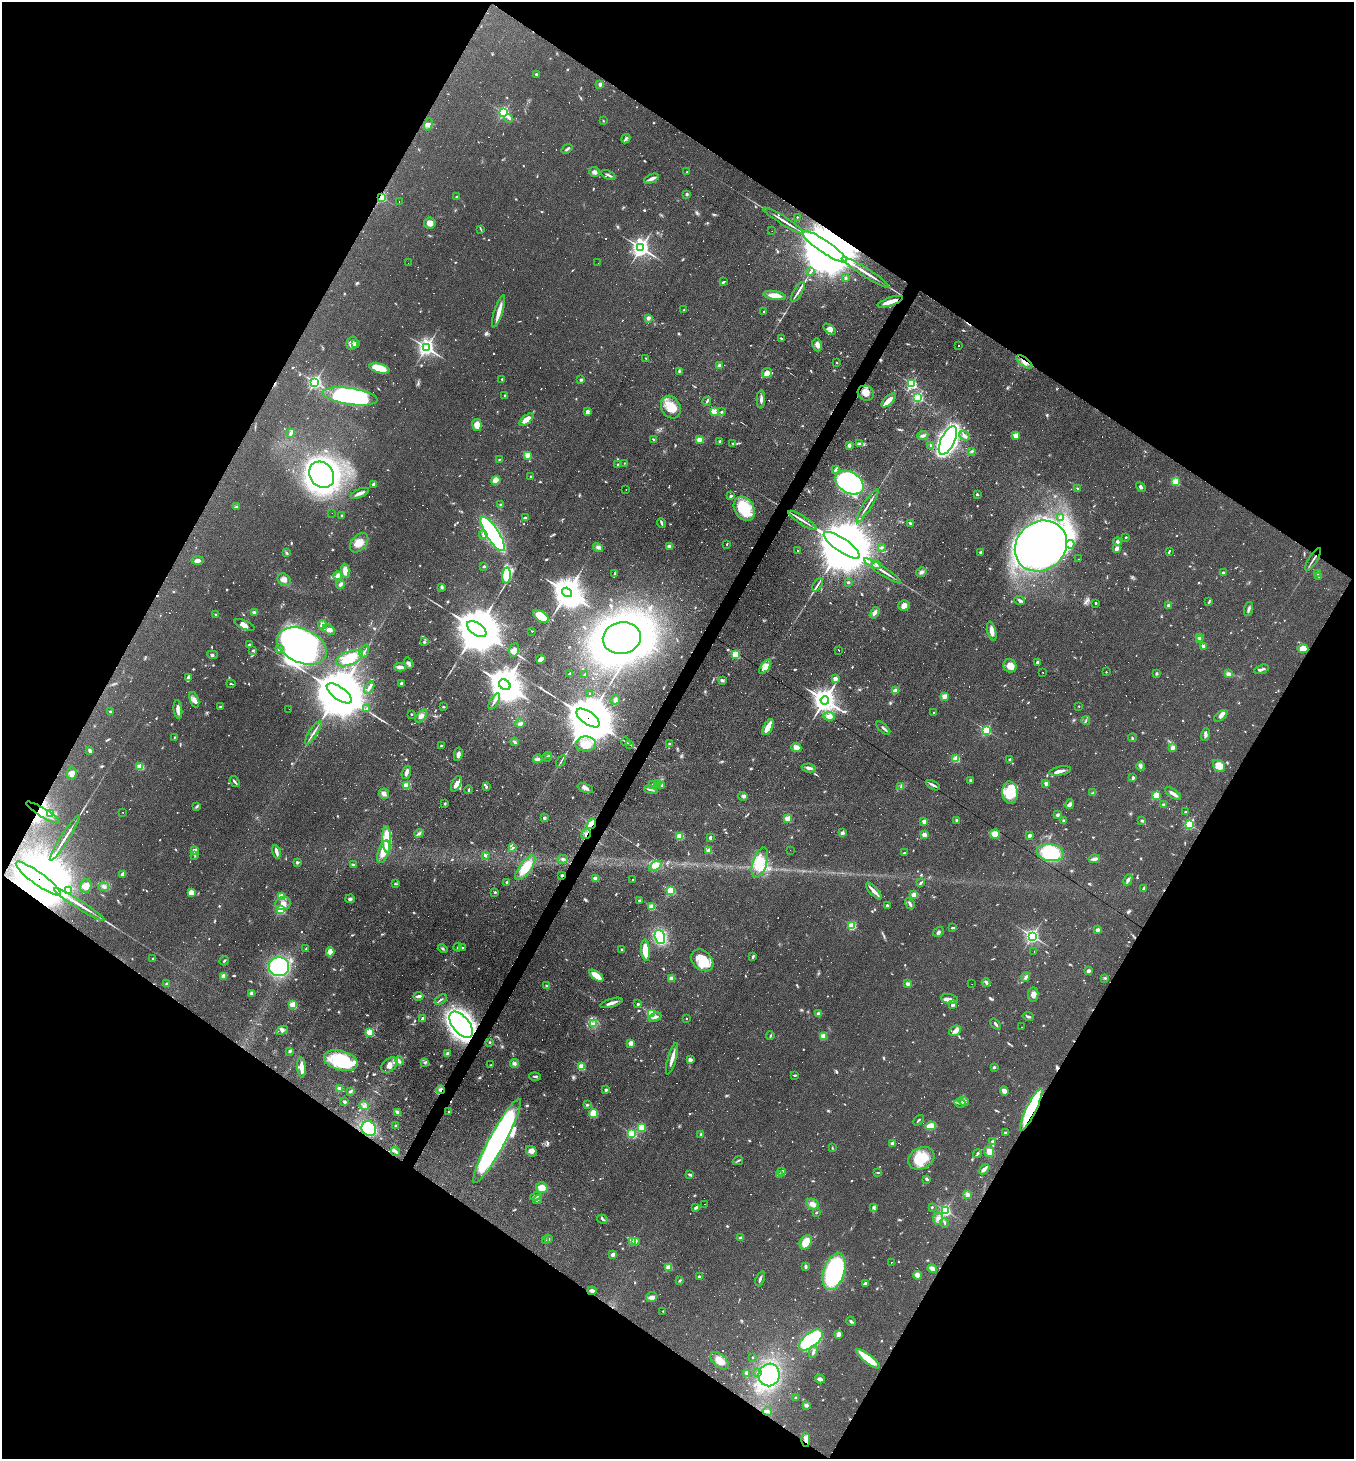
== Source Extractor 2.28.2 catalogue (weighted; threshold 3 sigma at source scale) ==
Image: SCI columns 285-5689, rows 1-5825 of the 5834 x 5825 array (HDU 1 of 3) = the unmasked area's bounding box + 8 px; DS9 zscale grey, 4 x 4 block average (1 PNG px = mean of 4 x 4 image px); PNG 1356 x 1461 px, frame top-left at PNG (2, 2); each listed source drawn as its Kron ellipse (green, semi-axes under 4 px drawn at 4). Shown black and unused: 48% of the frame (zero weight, under 5 of 9 exposures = <1% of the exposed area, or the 3 px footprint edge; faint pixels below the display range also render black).
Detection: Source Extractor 2.28.2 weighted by HDU 2 'WHT'. Background 0.104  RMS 0.0049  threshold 0.0201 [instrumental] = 3 sigma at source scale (4.09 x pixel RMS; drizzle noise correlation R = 1.36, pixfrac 0.8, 0.05/0.05 arcsec/px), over >= 5 px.
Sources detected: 1577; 65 too faint to see at this stretch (4 x 4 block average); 13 inside a brighter object's white glare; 407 cosmic-ray / hot-pixel residue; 2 long thin detections or spike segments (spike, bleed or trail) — neither listed nor drawn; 23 coinciding with a brighter row at this scale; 63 inside a brighter listed object's ellipse — not listed separately; of the other 1004, all 500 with FLUX_AUTO >= 2.66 (the completeness limit of this list) listed and drawn (504 fainter detections not listed), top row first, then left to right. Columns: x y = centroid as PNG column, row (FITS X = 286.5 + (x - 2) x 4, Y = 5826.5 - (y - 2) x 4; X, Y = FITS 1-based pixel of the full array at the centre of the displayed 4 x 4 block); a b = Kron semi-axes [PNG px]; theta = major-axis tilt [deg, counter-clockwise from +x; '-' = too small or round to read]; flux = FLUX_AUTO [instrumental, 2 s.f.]
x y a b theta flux
536 74 3 2 - 3.7
600 84 2 2 - 42
504 113 2 2 - 500
509 118 4 2 - 4.8
603 121 2 2 - 2.9
428 124 6 4 72 9.4
626 139 5 2 - 5.6
567 149 6 2 38 5.8
594 172 5 5 - 9.1
687 172 2 2 - 2.9
608 175 8 2 -25 7.4
651 179 8 3 22 13
687 194 3 2 - 4
456 196 2 2 - 5.4
381 197 2 2 - 370
399 201 2 2 - 4.4
797 217 2 2 - 3.4
783 221 23 2 -32 19
430 223 5 5 - 16
481 229 4 2 - 2.7
772 231 2 2 - 7.1
824 247 26 6 -34 69000
641 248 3 3 - 1600
408 263 2 2 - 4
598 263 2 2 - 11
810 272 4 2 - 3.6
865 272 28 2 -32 24
845 278 2 2 - 17
723 282 3 2 - 4.8
798 292 11 2 59 10
775 296 11 4 -8 33
890 302 13 3 19 38
684 310 2 2 - 3.6
499 311 17 3 72 27
764 312 2 2 - 6.2
648 318 2 2 - 44
830 329 7 3 -34 14
781 338 3 2 - 4.1
352 343 7 5 74 16
356 343 2 2 - 21
817 345 6 4 -79 13
958 346 2 2 - 32
426 348 3 3 - 1300
646 358 3 2 - 2.8
1024 362 9 3 -37 15
836 363 2 2 - 2.8
719 366 2 2 - 46
379 368 10 4 -14 76
679 371 3 2 - 3.1
767 373 5 5 - 17
502 379 2 2 - 4.9
581 380 2 2 - 17
315 382 2 2 - 870
912 384 2 2 - 480
866 393 8 7 - 25
505 395 2 2 - 11
350 396 27 8 -8 430
918 398 2 2 - 440
761 399 9 2 88 11
888 400 9 3 44 31
707 401 4 2 - 3.7
671 407 12 9 -64 53
587 412 2 2 - 42
714 412 2 2 - 97
721 412 3 2 - 2.7
526 420 8 3 40 29
477 425 6 4 -83 36
291 433 4 3 - 7.5
923 435 5 3 - 6.5
1016 435 2 2 - 93
964 436 6 3 -37 12
654 439 3 2 - 3.2
699 440 3 2 - 21
948 440 15 6 64 1700
720 441 3 2 - 3.3
733 443 4 3 - 3.5
860 443 3 2 - 3.7
849 445 2 2 - 32
931 446 3 2 - 5.8
972 451 3 2 - 3.5
527 455 2 2 - 93
499 459 2 2 - 2.8
624 463 2 2 - 3.2
618 464 2 2 - 11
835 470 4 2 - 6.1
322 475 14 11 -53 1100
531 476 2 2 - 7.2
496 480 4 4 - 36
1176 482 2 2 - 200
849 483 15 10 -31 590
373 485 3 3 - 7.6
1141 487 5 3 - 5.3
1078 489 3 2 - 3
626 490 2 2 - 4.6
360 493 10 3 22 13
977 494 2 2 - 13
731 496 3 2 - 5
501 505 3 2 - 5
867 506 19 2 58 12
236 507 4 2 - 3.7
744 509 13 9 -59 110
332 513 2 2 - 3.3
342 516 3 2 - 2.7
525 518 3 2 - 4.7
1061 518 3 3 - 7.4
803 520 16 2 -32 13
662 523 5 3 - 4.6
910 523 3 2 - 4.7
493 534 20 6 -57 540
483 535 4 3 - 5.9
1126 537 2 2 - 9.1
1117 541 4 4 - 6.5
359 543 11 7 49 33
727 544 2 2 - 3.8
1070 544 4 2 - 5.7
842 545 21 6 -35 57000
669 546 3 2 - 9.4
1041 546 27 24 40 2100
598 547 5 3 - 7.7
881 548 3 2 - 4.1
1117 549 3 2 - 16
798 551 2 2 - 3.2
1169 551 4 2 - 3.3
980 552 2 2 - 17
286 553 4 3 - 3.8
1078 559 2 2 - 3.1
1313 559 13 2 58 8
197 561 6 3 4 13
876 564 5 2 - 4.5
484 566 3 2 - 6.3
345 571 7 4 -87 19
883 571 22 2 -33 18
921 572 5 4 - 8.6
615 573 3 2 - 3.1
1223 573 3 3 - 5
1318 573 2 2 - 27
338 575 4 3 - 16
507 575 8 3 84 190
1318 576 4 2 - 2.7
284 580 7 5 -42 14
848 582 2 2 - 3.7
340 584 4 3 - 8.2
818 585 7 2 61 7.4
442 588 3 2 - 3.3
567 592 5 4 - 5800
1020 601 5 3 - 6.8
1209 602 4 2 - 2.8
1096 603 2 2 - 3.1
904 605 5 5 - 15
1169 605 2 2 - 32
1249 609 7 3 73 7.5
254 612 3 3 - 8.9
875 613 6 4 58 9.5
215 614 2 2 - 6.5
541 616 9 5 -33 68
322 624 4 4 - 14
245 625 11 4 -23 19
477 629 11 6 -35 25000
329 630 7 3 -34 9.3
532 631 2 2 - 3.7
992 631 10 4 -75 18
1199 637 3 3 - 9
622 638 19 15 9 2200
1200 640 3 3 - 3.7
424 642 3 2 - 3.8
249 645 3 3 - 3.1
302 646 26 16 -23 1600
1203 646 2 2 - 7.9
279 649 2 2 - 27
1303 649 5 4 - 26
253 650 3 2 - 3
514 650 7 4 74 10
839 650 2 2 - 4
364 652 6 2 61 5.2
212 655 5 3 - 5.2
736 655 2 2 - 240
349 658 14 6 22 90
541 659 4 3 - 22
1038 662 4 3 - 4
409 663 6 3 -58 7.1
1010 666 7 6 - 26
400 667 6 3 0 17
765 667 8 3 55 14
1262 669 8 2 19 7.3
1043 672 2 2 - 4.8
1106 672 2 2 - 3.2
570 674 3 2 - 4.8
585 674 3 2 - 4.9
1156 674 3 2 - 4.7
1229 674 4 3 - 16
188 677 4 3 - 5.4
835 679 2 2 - 48
722 680 3 2 - 7.4
401 683 2 2 - 20
231 684 4 2 - 3
505 685 6 5 - 8500
369 688 7 2 58 6.1
895 691 4 2 - 21
339 693 15 6 -35 37000
590 694 3 2 - 3.1
944 696 2 2 - 80
194 700 8 4 -69 12
615 700 5 2 - 3.8
825 700 4 4 - 3400
494 701 9 2 59 7.8
220 706 2 2 - 8.1
1079 706 2 2 - 3.7
443 707 2 2 - 3.3
367 708 2 2 - 3.9
178 709 9 3 -83 16
289 709 2 2 - 3.1
110 712 2 2 - 3.7
934 713 2 2 - 3.4
411 714 2 2 - 8.4
421 716 8 4 52 13
829 716 6 3 -7 18
1221 716 8 3 38 12
588 718 13 6 -35 33000
1086 720 4 2 - 2.8
520 724 4 3 - 6
768 727 9 3 64 53
883 728 8 2 -43 6.9
986 730 2 2 - 410
313 733 14 2 58 9.1
1205 735 6 3 71 7.7
174 737 2 2 - 3.1
1132 738 4 2 - 3.2
515 742 4 3 - 4.7
626 742 5 2 - 3
586 744 10 7 2 54
630 744 4 2 - 2.7
670 744 3 2 - 5.7
441 745 2 2 - 2.9
796 748 5 4 - 25
1173 748 2 2 - 40
90 751 4 2 - 9.8
458 754 7 3 80 15
549 756 4 2 - 3.5
547 757 5 2 - 3.2
538 759 4 3 - 7.4
956 759 2 2 - 200
1010 760 3 2 - 7.2
561 761 7 2 60 4.1
1140 766 4 3 - 5.6
1219 766 7 5 -44 34
140 767 2 2 - 140
809 768 7 3 -9 11
1060 771 11 3 10 15
406 772 7 3 70 12
72 773 6 5 - 14
1133 778 4 3 - 5.1
971 780 3 2 - 3
234 782 6 2 -55 5.5
657 783 2 2 - 24
1046 783 2 2 - 44
456 784 8 4 65 14
407 785 2 2 - 150
653 785 3 2 - 4.7
662 785 4 2 - 3.1
933 785 7 3 -29 8.3
486 787 3 2 - 4.4
901 787 4 2 - 4.1
585 788 8 3 -22 12
469 790 4 2 - 3.5
651 790 7 2 -12 7.1
1010 793 11 7 -86 91
1093 793 3 2 - 2.9
384 794 5 5 - 11
1173 794 9 3 -35 13
1156 795 2 2 - 180
743 796 4 3 - 6.1
445 804 2 2 - 5
1070 804 5 4 - 8.1
1163 804 2 2 - 15
196 807 3 2 - 3
123 812 2 2 - 4.3
1185 812 2 2 - 4.1
43 813 20 3 -32 34
51 814 4 2 - 4.5
1057 815 2 2 - 25
544 818 2 2 - 22
788 819 2 2 - 140
956 820 3 2 - 3.8
1063 820 3 2 - 3.1
1142 821 3 2 - 3.5
924 822 2 2 - 54
591 824 5 3 - 46
1189 824 2 2 - 340
419 833 5 3 - 5.8
842 833 2 2 - 41
586 834 5 2 - 4.4
995 834 5 4 - 36
924 835 2 2 - 66
1029 835 2 2 - 37
680 836 2 2 - 210
65 838 27 2 58 23
710 838 3 2 - 6.5
387 839 13 4 -87 94
513 848 3 2 - 3.6
709 850 2 2 - 89
790 850 2 2 - 6.2
194 851 2 2 - 66
276 852 7 2 -77 16
383 852 12 5 71 34
904 853 4 2 - 3.4
1050 853 14 8 -10 200
195 855 4 2 - 3.2
485 855 4 3 - 5.6
563 859 5 2 - 6.3
1094 859 6 3 10 12
297 862 3 3 - 4.1
760 863 16 7 72 52
353 865 4 2 - 4.3
655 866 7 4 32 15
525 868 15 6 53 71
123 874 4 3 - 9.6
562 875 2 2 - 21
38 879 27 6 -36 91000
595 879 2 2 - 69
633 880 2 2 - 3
1128 880 5 3 - 8.5
507 882 2 2 - 10
920 883 4 2 - 4
395 884 4 2 - 3.2
86 886 7 5 74 18
104 887 5 3 - 6.6
1144 889 4 2 - 9.6
69 891 2 2 - 6.9
671 891 2 2 - 240
874 891 10 2 -48 18
495 892 2 2 - 11
191 893 3 3 - 27
914 895 2 2 - 75
282 896 2 2 - 130
350 899 5 3 - 6.5
639 901 2 2 - 11
283 903 8 6 14 20
910 904 6 2 -58 9.3
79 905 30 2 -32 30
887 906 2 2 - 8.8
652 907 2 2 - 140
280 910 2 2 - 270
852 926 2 2 - 210
953 928 3 2 - 7.7
1097 930 2 2 - 45
938 932 6 3 36 6.4
1032 936 2 2 - 940
660 937 7 5 -73 200
458 947 4 2 - 3
443 948 5 2 - 4.4
462 948 3 2 - 2.7
306 949 4 2 - 2.7
622 949 2 2 - 3.9
645 950 10 4 -85 69
1034 951 2 2 - 35
330 952 4 3 - 24
753 956 4 2 - 4.8
153 958 2 2 - 5.7
702 960 12 9 -43 62
224 961 5 2 - 3
279 967 10 9 - 310
1088 971 2 2 - 46
224 976 2 2 - 110
596 976 8 3 -36 50
1026 977 5 3 - 6.7
671 978 2 2 - 64
1105 978 4 2 - 4.3
986 983 4 2 - 5
167 984 2 2 - 28
908 984 3 3 - 8.8
972 984 2 2 - 6.9
547 986 3 2 - 4.4
252 993 2 2 - 15
1033 994 7 5 83 15
418 996 5 3 - 7.3
441 999 7 2 32 4.2
949 999 8 5 -9 13
611 1003 11 2 16 16
638 1004 2 2 - 13
293 1005 2 2 - 180
952 1005 3 2 - 8.1
651 1014 2 2 - 270
819 1014 3 3 - 13
1028 1016 6 2 -12 5.5
655 1017 6 3 25 8.4
423 1018 2 2 - 13
686 1018 2 2 - 3
593 1023 3 2 - 4.2
996 1024 6 2 -52 5.9
461 1025 15 8 -51 1700
1021 1027 2 2 - 2.9
282 1030 6 4 26 7.8
955 1031 6 5 - 13
370 1032 2 2 - 230
770 1036 4 2 - 3.6
823 1036 2 2 - 120
490 1042 2 2 - 3.1
631 1043 3 3 - 14
290 1051 2 2 - 27
447 1053 4 2 - 3.8
672 1059 16 3 74 20
341 1060 17 9 -15 150
690 1060 4 4 - 6.5
399 1061 4 2 - 4.5
425 1062 4 2 - 3.8
514 1064 4 4 - 6.6
389 1065 9 6 39 18
491 1065 3 2 - 3
301 1067 10 2 -86 23
582 1067 2 2 - 160
994 1067 3 3 - 4.2
795 1075 4 2 - 3.4
535 1077 5 2 - 3.4
340 1089 2 2 - 75
440 1090 4 2 - 9.5
606 1090 2 2 - 18
350 1091 4 2 - 4.5
1004 1091 4 4 - 16
963 1101 5 3 - 7
344 1102 3 2 - 5.7
960 1103 6 2 -13 5.2
587 1105 3 3 - 3.7
364 1106 5 4 - 8
1031 1110 23 5 64 300
398 1112 3 2 - 13
449 1112 2 2 - 7
593 1113 5 4 - 34
918 1120 6 2 47 4.6
395 1126 2 2 - 4.8
931 1126 5 3 - 46
642 1127 2 2 - 180
369 1129 8 7 - 240
1005 1133 2 2 - 17
632 1134 2 2 - 320
701 1134 3 2 - 3.3
497 1141 47 8 62 980
992 1141 3 2 - 5.1
892 1143 2 2 - 43
832 1148 3 2 - 2.7
395 1151 5 2 - 11
531 1151 6 4 -44 14
989 1152 5 5 - 15
977 1154 4 2 - 4.3
921 1158 14 10 28 83
738 1161 5 2 - 4.2
984 1169 6 3 39 10
782 1171 3 3 - 4.5
878 1173 3 2 - 2.7
780 1174 3 2 - 4.2
690 1175 4 2 - 6.1
927 1179 3 2 - 7.5
542 1188 6 5 - 28
967 1195 3 3 - 11
536 1196 6 4 17 7.8
538 1200 4 2 - 5.5
705 1204 2 2 - 2.9
812 1204 6 5 - 16
874 1207 4 3 - 5.7
932 1207 2 2 - 2.7
695 1208 4 3 - 5.4
945 1210 2 2 - 540
816 1213 3 2 - 2.8
938 1218 6 4 -87 14
602 1219 5 2 - 4.4
944 1223 5 2 - 3.8
740 1237 3 2 - 3.1
548 1239 3 2 - 8
546 1240 3 2 - 4.2
633 1241 2 2 - 140
635 1241 4 3 - 8.1
806 1242 7 5 59 39
613 1255 2 2 - 39
891 1263 2 2 - 82
669 1267 2 2 - 120
806 1267 4 3 - 5.3
932 1269 5 3 - 20
834 1272 19 10 72 480
917 1275 4 3 - 20
699 1277 2 2 - 16
760 1279 8 2 70 7.8
680 1280 3 3 - 3.1
865 1283 4 2 - 9.1
592 1291 4 2 - 13
651 1297 5 5 - 13
663 1311 2 2 - 2.8
851 1321 5 2 - 5.9
839 1334 4 2 - 16
811 1340 14 7 39 400
813 1352 6 3 77 6.1
752 1357 2 2 - 6.8
868 1359 14 4 -38 90
720 1361 11 6 -43 29
758 1372 4 2 - 3.4
746 1373 3 2 - 8.2
769 1375 11 10 - 280
820 1379 5 2 - 15
796 1397 3 2 - 3.1
806 1405 4 3 - 6.5
767 1411 5 2 - 9.9
806 1439 7 4 -88 13
Overlapping masked pixels (flux is a lower limit): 18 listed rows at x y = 381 197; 824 247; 890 302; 1024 362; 588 718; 43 813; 591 824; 586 834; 562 875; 38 879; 79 905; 461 1025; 440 1090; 1031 1110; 369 1129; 497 1141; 592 1291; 806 1439
Diffuse or blended objects may show on this block-average render without a row.